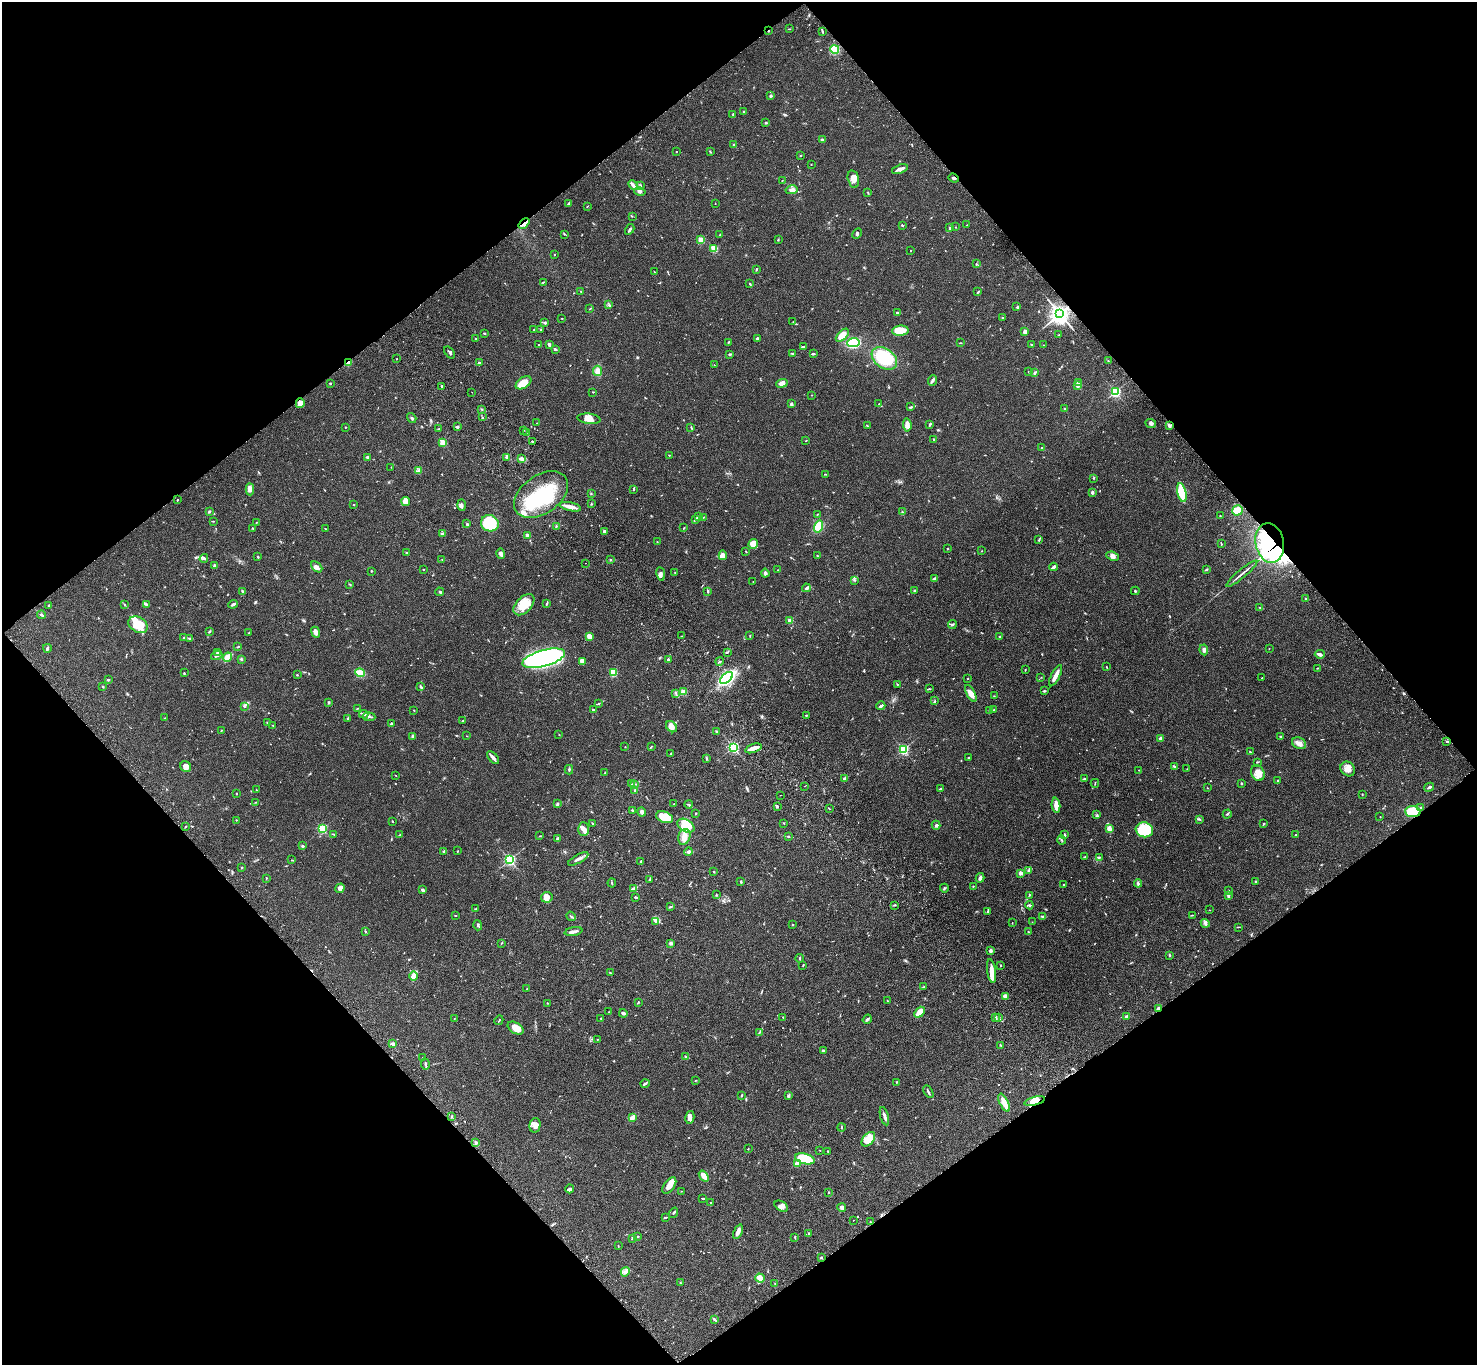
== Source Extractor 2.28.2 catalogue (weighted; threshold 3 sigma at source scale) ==
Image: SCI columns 103-6000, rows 390-5841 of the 6117 x 6091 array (HDU 1 of 3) = the unmasked area's bounding box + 8 px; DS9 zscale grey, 4 x 4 block average (1 PNG px = mean of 4 x 4 image px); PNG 1479 x 1367 px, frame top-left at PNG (2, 2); each listed source drawn as its Kron ellipse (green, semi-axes under 4 px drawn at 4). Shown black and unused: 50% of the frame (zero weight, under 3 of 4 exposures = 6% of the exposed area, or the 3 px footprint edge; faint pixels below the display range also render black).
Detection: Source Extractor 2.28.2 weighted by HDU 2 'WHT'. Background 0.0469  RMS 0.0052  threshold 0.0234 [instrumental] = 3 sigma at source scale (4.5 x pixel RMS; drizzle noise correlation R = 1.50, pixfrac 1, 0.05/0.05 arcsec/px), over >= 5 px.
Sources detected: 737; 7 inside a brighter object's white glare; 5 cosmic-ray / hot-pixel residue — neither listed nor drawn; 13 coinciding with a brighter row at this scale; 27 inside a brighter listed object's ellipse — not listed separately; of the other 685, all 500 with FLUX_AUTO >= 1.07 (the completeness limit of this list) listed and drawn (185 fainter detections not listed), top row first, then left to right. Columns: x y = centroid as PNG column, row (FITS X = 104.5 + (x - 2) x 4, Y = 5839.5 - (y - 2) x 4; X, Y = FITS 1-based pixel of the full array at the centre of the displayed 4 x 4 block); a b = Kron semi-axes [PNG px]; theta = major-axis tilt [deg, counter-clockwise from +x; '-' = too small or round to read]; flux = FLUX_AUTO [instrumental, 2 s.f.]
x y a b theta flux
789 29 3 2 - 1.7
768 31 2 2 - 2
822 31 3 2 - 2.9
835 49 4 4 - 81
771 96 3 2 - 3.8
744 112 3 2 - 2.7
733 114 2 2 - 3.3
766 123 2 2 - 4.1
822 139 3 2 - 5
734 145 4 2 - 3.6
676 152 2 2 - 1.2
710 152 2 2 - 1.5
800 156 2 2 - 2.1
811 164 2 2 - 1.4
900 169 8 3 18 15
954 178 5 2 - 5.2
853 179 9 5 -76 20
782 181 2 2 - 2
633 185 5 2 - 12
641 186 3 2 - 3.1
792 190 6 4 12 10
640 192 6 4 -13 8.8
868 192 3 2 - 2.4
569 203 4 2 - 4.4
715 204 2 2 - 1.1
587 206 2 2 - 1.5
632 216 2 2 - 1.5
524 223 6 2 41 8.2
902 225 2 2 - 2.7
967 225 2 2 - 1.2
956 227 2 2 - 1.1
950 228 4 2 - 5.8
630 229 6 2 59 5.7
564 234 2 2 - 1.8
857 234 6 2 62 4.7
720 235 3 2 - 1.8
701 240 2 2 - 110
778 240 2 2 - 2
714 249 2 2 - 150
910 251 2 2 - 1.5
554 254 2 2 - 4.8
976 264 2 2 - 1.2
756 269 3 2 - 2.8
654 272 2 2 - 1.3
543 282 4 2 - 1.9
750 284 3 2 - 2.9
581 292 3 2 - 2.7
978 292 3 2 - 2.9
609 305 2 2 - 1.5
1017 307 2 2 - 1.2
590 309 2 2 - 2.3
897 313 4 3 - 3.5
1060 314 3 3 - 2000
562 318 2 2 - 1.4
1003 318 2 2 - 2.5
793 322 2 2 - 1.3
545 323 3 2 - 4.6
534 330 2 2 - 2.4
541 330 2 2 - 1.6
900 331 8 5 5 56
1025 332 3 3 - 10
484 333 3 2 - 3.1
842 335 8 4 45 35
1059 335 2 2 - 2.3
475 339 2 2 - 1.4
758 339 3 3 - 8.3
728 342 3 2 - 1.8
853 343 6 4 5 180
960 343 3 2 - 1.7
539 345 4 2 - 3
549 345 4 2 - 4.9
1032 345 4 2 - 4.3
1043 345 3 2 - 1.3
803 347 4 2 - 3
555 349 3 2 - 4.6
450 352 7 2 -51 5.1
792 353 3 2 - 3.4
730 354 3 2 - 4.6
813 354 3 2 - 4
884 358 14 9 -35 150
397 359 2 2 - 1.2
1108 361 2 2 - 1.1
348 362 2 2 - 100
480 363 3 2 - 3.2
714 365 2 2 - 1.1
597 371 5 4 - 18
1028 372 2 2 - 1.3
1035 373 4 2 - 2.8
932 380 5 3 - 5.7
1079 382 3 2 - 3.4
330 383 2 2 - 6
523 383 9 5 35 47
782 383 6 3 22 19
1077 385 2 2 - 28
442 386 2 2 - 3.6
472 392 2 2 - 1.5
593 392 2 2 - 1.4
1115 392 2 2 - 430
811 395 2 2 - 1.2
300 403 5 4 - 18
792 404 4 3 - 4.8
879 404 2 2 - 1.2
911 407 3 2 - 2.5
1064 408 2 2 - 1.2
482 409 2 2 - 2.4
482 417 3 2 - 2.3
412 418 5 2 - 4.8
589 419 11 5 -7 25
537 423 3 2 - 1.5
930 424 3 2 - 4.2
1151 424 5 3 - 6.8
867 425 2 2 - 2.1
907 425 7 3 -84 18
1169 425 3 2 - 7.3
346 427 2 2 - 1.7
457 427 3 2 - 7.2
691 427 3 2 - 1.7
438 429 2 2 - 1.8
524 430 2 2 - 1.8
527 432 2 2 - 1.1
934 439 2 2 - 6
532 441 2 2 - 3.9
806 441 2 2 - 1.3
443 442 2 2 - 130
1041 448 2 2 - 2
669 455 2 2 - 1.6
368 457 3 2 - 7
507 458 4 3 - 6.5
522 458 2 2 - 2.6
391 467 2 2 - 1.1
419 471 4 2 - 3.9
825 474 3 2 - 1.5
1094 478 3 2 - 2.1
250 489 6 3 -88 14
633 489 3 2 - 2.4
1092 492 3 2 - 6.2
1182 492 10 4 -77 91
591 493 2 2 - 1.9
541 495 30 19 35 190
178 500 2 2 - 1.7
406 502 4 4 - 25
591 504 2 2 - 1.9
354 505 2 2 - 1.6
462 505 6 3 -87 6.5
570 507 11 3 -12 22
1237 510 5 5 - 48
209 512 3 2 - 4.3
902 512 2 2 - 1.3
818 514 2 2 - 1.3
698 516 2 2 - 1.5
1220 516 2 2 - 1.8
704 517 2 2 - 1.6
696 519 3 3 - 4.1
213 521 3 2 - 1.7
256 522 2 2 - 1.3
490 523 9 8 - 130
467 524 3 2 - 3.3
556 526 2 2 - 1.7
818 527 6 4 72 49
253 528 2 2 - 2
325 528 2 2 - 1.3
684 528 2 2 - 1.9
604 531 2 2 - 19
442 534 4 2 - 8.1
527 535 2 2 - 48
1039 540 4 2 - 2.7
657 542 2 2 - 1.5
1221 543 4 2 - 2.9
1270 543 20 14 -78 450
753 544 5 4 - 30
947 548 2 2 - 1.5
746 551 2 2 - 2.1
982 551 2 2 - 1.3
407 553 3 2 - 3.8
501 554 5 3 - 8.8
723 555 5 4 - 21
817 555 2 2 - 1.9
1113 556 6 4 -23 11
258 557 3 2 - 2.4
204 558 4 2 - 2.8
442 559 2 2 - 1.4
611 560 2 2 - 1.9
586 563 2 2 - 4.8
214 566 4 2 - 2.9
317 567 6 3 -42 12
1054 567 4 2 - 10
423 569 2 2 - 2.9
1206 569 3 2 - 2.5
778 570 2 2 - 1.7
371 571 2 2 - 3.1
675 572 2 2 - 1.6
765 573 4 3 - 6.6
661 574 7 3 -81 8.3
1242 574 20 2 40 12
934 578 4 2 - 3.6
855 580 2 2 - 1.3
753 582 2 2 - 1.1
350 584 3 2 - 2.4
806 588 4 3 - 6.2
242 591 3 2 - 3.5
708 591 3 2 - 3.9
915 591 3 2 - 4
1135 591 4 2 - 2.4
440 592 4 2 - 4.9
1306 599 2 2 - 12
546 603 2 2 - 1.1
124 604 3 2 - 1.8
146 604 4 3 - 4.9
233 604 5 2 - 6.5
49 605 2 2 - 2.2
524 605 13 7 46 56
1260 608 2 2 - 1.1
42 615 4 2 - 5.1
790 621 2 2 - 56
952 624 4 2 - 3.8
138 625 10 7 -31 93
209 631 3 2 - 2.7
316 632 6 3 -67 15
249 633 2 2 - 2
589 636 2 2 - 41
682 636 2 2 - 1.4
750 636 3 2 - 1.3
1000 637 2 2 - 2.5
183 638 3 2 - 1.5
190 639 3 2 - 3.3
238 647 3 2 - 2.6
47 648 4 2 - 6.8
1269 649 2 2 - 1.3
1204 650 5 3 - 8.5
727 652 2 2 - 2.3
217 653 3 2 - 4.4
1320 654 5 3 - 7.5
217 656 6 2 17 6.7
227 657 5 3 - 45
544 658 22 8 16 800
241 659 3 2 - 3.7
668 659 3 2 - 3.3
582 661 4 3 - 22
720 661 4 2 - 2.6
1106 667 2 2 - 2.6
1317 668 3 2 - 1.9
1025 670 2 2 - 1.8
184 673 2 2 - 1.8
360 673 5 3 - 44
613 673 2 2 - 180
297 675 2 2 - 6.2
1055 676 11 2 63 31
1041 677 2 2 - 1.1
726 678 7 4 38 260
1262 678 2 2 - 1.4
968 679 2 2 - 1.3
108 680 3 2 - 2.9
897 684 2 2 - 1.6
103 687 2 2 - 2.6
421 687 4 2 - 4.4
929 689 3 2 - 3.1
1044 691 3 2 - 3.5
683 692 2 2 - 110
676 693 3 2 - 3.3
971 693 9 4 -62 20
994 696 2 2 - 1.4
935 701 2 2 - 2
329 703 3 2 - 2.4
599 703 2 2 - 2
244 706 3 3 - 5.1
881 706 4 2 - 7.4
357 708 2 2 - 1.5
414 710 2 2 - 1.3
594 710 3 2 - 4.3
994 710 2 2 - 1.9
989 711 3 2 - 2.2
364 714 5 2 - 7.2
806 715 3 2 - 2
369 717 6 3 -4 5.4
165 718 2 2 - 1.2
348 718 3 2 - 2.9
463 721 4 2 - 2.7
267 723 2 2 - 3
391 724 3 2 - 4.3
273 726 2 2 - 1.4
671 727 6 4 -47 21
221 730 2 2 - 1.1
716 732 3 2 - 2.5
559 735 2 2 - 1.4
467 736 2 2 - 1.5
412 737 3 2 - 3.6
1281 737 4 2 - 2
1160 738 3 2 - 7
1447 741 2 2 - 3.6
1299 743 7 5 -28 15
625 747 2 2 - 1.3
651 747 3 2 - 1.7
733 747 2 2 - 530
753 748 8 3 20 22
903 749 2 2 - 410
1250 752 4 2 - 1.9
671 753 3 2 - 1.8
968 757 2 2 - 1.5
493 758 8 2 -49 12
706 758 3 2 - 3
1257 762 2 2 - 3
186 766 6 5 - 16
1174 766 3 2 - 3.3
1187 769 2 2 - 1.3
1348 769 8 6 -46 21
569 770 4 2 - 3.7
1139 770 2 2 - 1.1
605 773 2 2 - 1.3
1258 773 8 6 -66 24
396 775 2 2 - 1.1
845 779 2 2 - 15
1084 779 2 2 - 3.9
1278 780 2 2 - 1.9
1095 783 4 2 - 2.1
1241 783 2 2 - 2.5
632 784 2 2 - 1.1
635 784 2 2 - 1.7
805 786 2 2 - 1.3
1429 787 5 2 - 6.1
940 788 3 2 - 2
1207 788 2 2 - 1.4
256 790 2 2 - 1.1
635 790 3 2 - 3.9
236 793 2 2 - 2.1
1362 794 3 2 - 1.6
781 795 2 2 - 1.1
256 802 3 2 - 2.1
557 804 4 2 - 3.4
674 804 2 2 - 2.2
689 804 4 2 - 3.3
1056 805 8 3 -85 33
777 806 3 2 - 3.1
1421 808 3 2 - 1.6
829 809 3 2 - 1.6
632 811 3 2 - 3.5
642 812 4 2 - 11
1413 812 8 5 -4 130
696 813 2 2 - 2.8
1097 814 3 2 - 3
1227 814 4 2 - 3
665 817 9 5 -21 49
1380 817 2 2 - 1.2
1199 819 3 2 - 2.2
236 820 2 2 - 1.9
392 821 2 2 - 2
593 823 3 2 - 2.5
784 823 3 2 - 1.5
1264 824 2 2 - 1.5
936 825 4 4 - 6.2
186 826 2 2 - 1.4
686 826 9 6 -30 73
322 829 2 2 - 300
583 829 7 5 -89 12
1109 829 3 2 - 24
1144 830 8 7 - 140
334 834 3 2 - 2
1065 834 4 2 - 3.2
399 835 2 2 - 1.3
1296 835 2 2 - 3.2
540 836 2 2 - 1.6
788 836 3 2 - 2.4
684 837 8 6 72 27
557 839 4 2 - 3.8
1062 840 4 2 - 2.9
302 846 3 2 - 3.2
444 851 3 2 - 5
458 851 2 2 - 1.6
688 851 4 3 - 7.8
1085 857 4 2 - 2.1
1099 857 4 2 - 4.5
578 859 11 3 29 13
292 860 4 2 - 1.8
510 860 2 2 - 570
640 861 2 2 - 2.2
242 868 2 2 - 2.2
1029 870 4 3 - 6.2
714 872 3 2 - 1.8
1021 873 2 2 - 43
980 878 5 3 - 7.1
266 879 3 2 - 1.6
650 880 2 2 - 9
741 882 2 2 - 4.2
1256 882 2 2 - 2.1
612 883 4 2 - 3.1
1138 883 4 2 - 3.9
1063 884 2 2 - 1.5
973 886 2 2 - 4
340 888 5 4 - 13
634 888 4 2 - 5
944 888 4 2 - 2.8
423 890 4 2 - 6.7
1229 891 2 2 - 2
716 895 2 2 - 2.4
1030 895 2 2 - 1.6
1228 896 3 2 - 4.5
547 897 6 5 - 24
636 897 3 2 - 3.3
894 905 2 2 - 2
1029 905 4 2 - 5.3
670 907 3 2 - 3.1
476 908 2 2 - 1.3
1209 910 2 2 - 1.1
988 912 3 2 - 3
456 915 3 2 - 1.7
1192 915 2 2 - 1.2
571 916 5 2 - 3.2
1042 916 3 2 - 1.1
656 922 4 2 - 5
1032 922 2 2 - 1.1
1012 923 2 2 - 1.3
1205 923 4 4 - 7.2
793 924 2 2 - 2.1
478 925 5 3 - 5.6
1238 927 4 2 - 2
365 931 3 2 - 2.7
574 931 9 2 11 14
1028 932 3 2 - 1.4
501 943 2 2 - 1.4
671 943 2 2 - 29
991 951 3 2 - 9.2
1169 955 3 2 - 2.9
800 958 4 2 - 2.3
803 965 3 2 - 2.1
1001 965 2 2 - 1.9
992 971 12 3 -82 32
610 973 2 2 - 2.8
414 976 4 2 - 54
924 987 3 2 - 2.3
527 989 2 2 - 1.3
1005 996 4 3 - 10
887 1000 2 2 - 1.4
638 1002 3 2 - 3.1
547 1003 2 2 - 1.3
1159 1008 3 2 - 8.3
608 1012 2 2 - 1.1
919 1012 6 3 49 39
623 1013 4 2 - 7.1
1126 1016 4 2 - 3.7
783 1017 2 2 - 1.7
999 1017 2 2 - 1.6
454 1018 2 2 - 3
600 1018 3 2 - 1.1
995 1018 3 3 - 5.9
867 1019 5 2 - 4.4
499 1020 5 2 - 2.4
516 1028 9 5 -32 31
759 1033 3 2 - 2.1
597 1039 2 2 - 1.4
393 1044 3 2 - 10
1001 1045 4 2 - 2.7
823 1050 2 2 - 7.2
686 1056 2 2 - 3.2
423 1058 2 2 - 2.4
425 1064 5 2 - 5.2
695 1081 2 2 - 1.5
896 1082 2 2 - 1.4
645 1083 5 3 - 4.2
928 1092 7 2 -61 5.3
742 1095 3 2 - 2.3
788 1096 3 3 - 4.9
1035 1101 10 4 14 27
1004 1103 10 3 -64 35
452 1116 2 2 - 1.7
884 1116 9 2 -75 9.9
633 1117 3 2 - 31
690 1117 6 4 77 14
535 1125 7 5 78 18
841 1127 4 2 - 2.2
868 1139 8 5 50 51
476 1142 3 2 - 3.6
748 1149 2 2 - 2
820 1150 2 2 - 1.2
828 1151 2 2 - 2.2
805 1159 10 5 -14 120
797 1164 3 3 - 44
704 1176 6 2 -53 36
669 1185 9 5 54 20
570 1189 4 4 - 6.1
681 1191 2 2 - 1.2
829 1192 2 2 - 1.2
703 1198 3 2 - 3.9
711 1202 3 2 - 1.7
781 1206 7 4 -31 13
842 1208 4 3 - 6.2
673 1213 5 2 - 3.2
665 1217 4 2 - 3.2
853 1220 2 2 - 1.1
870 1222 2 2 - 2.2
738 1232 8 3 67 12
809 1233 2 2 - 3.1
638 1236 2 2 - 2.1
795 1237 4 2 - 2.1
633 1238 3 2 - 3.5
618 1246 3 2 - 1.7
821 1257 3 2 - 2.4
625 1272 5 3 - 7.7
760 1278 4 3 - 26
680 1283 3 2 - 2
775 1284 2 2 - 1.1
714 1319 3 2 - 2.3
Overlapping masked pixels (flux is a lower limit): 10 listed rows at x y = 768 31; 954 178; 524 223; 1060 314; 348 362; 300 403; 1270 543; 1413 812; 1159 1008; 1035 1101
Diffuse or blended objects may show on this block-average render without a row.